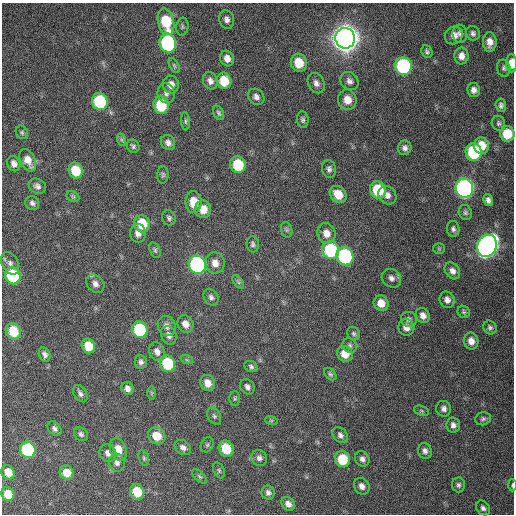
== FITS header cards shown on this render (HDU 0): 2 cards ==
NAXIS1  =                  512 / Axis length
NAXIS2  =                  512 / Axis length

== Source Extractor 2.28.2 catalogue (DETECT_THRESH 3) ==
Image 512 x 512 px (HDU 0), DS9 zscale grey, 1 PNG px = 1 image px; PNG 516 x 516 px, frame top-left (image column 1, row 512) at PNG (2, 3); each listed source drawn as its Kron ellipse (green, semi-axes under 4 px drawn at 4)
Background 403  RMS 11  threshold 32.3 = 3 sigma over >= 5 px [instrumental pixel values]
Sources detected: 143; all 143 listed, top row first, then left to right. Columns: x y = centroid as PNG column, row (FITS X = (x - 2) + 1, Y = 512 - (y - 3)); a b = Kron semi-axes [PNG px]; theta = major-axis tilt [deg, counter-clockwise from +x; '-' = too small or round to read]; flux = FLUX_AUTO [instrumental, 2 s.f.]
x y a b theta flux
227 19 9 7 -76 3.3e+03
166 22 13 8 -77 3.2e+04
182 26 9 6 86 1.7e+03
473 33 7 6 - 2.1e+03
460 34 9 7 -83 2.5e+03
454 35 9 8 - 5.2e+03
345 38 10 9 - 1.2e+06
490 42 10 6 90 5.3e+03
168 43 9 8 - 9.9e+04
427 52 7 5 -70 1.5e+03
461 56 8 7 - 4.8e+03
227 58 8 7 - 4.6e+03
299 63 9 8 - 1.6e+04
511 63 9 5 -88 9.2e+03
174 65 8 4 -63 1.4e+03
403 66 9 8 - 9.2e+04
504 68 8 6 -77 2.1e+03
210 81 9 7 -67 3.5e+03
224 81 8 7 - 1.6e+04
349 81 10 8 -45 3.1e+03
316 83 10 8 -63 3.6e+03
171 85 9 8 - 5.1e+03
474 90 7 6 - 3.4e+03
166 93 10 8 -73 3.1e+03
256 97 9 7 -44 3.0e+03
347 100 10 9 - 8.6e+03
100 101 9 7 -71 5.0e+04
161 105 8 7 - 3.0e+04
501 105 7 5 -85 2.1e+03
219 113 7 5 -64 1.5e+03
303 120 8 6 -83 1.9e+03
185 121 9 4 -85 1.2e+03
498 123 7 6 - 1.7e+03
22 132 7 6 - 1.4e+03
507 134 8 7 - 1.7e+04
122 140 6 4 -71 1.2e+03
168 143 8 6 -53 2.9e+03
133 146 7 6 - 1.6e+03
481 146 8 7 - 1.2e+04
405 148 7 6 - 2.7e+03
474 152 9 8 - 5.5e+04
28 160 12 7 -64 6.9e+03
14 164 8 6 -67 3.5e+03
238 165 8 7 - 2.6e+04
329 169 9 7 -81 2.5e+03
76 171 8 7 - 1.9e+04
163 175 8 5 88 1.5e+03
37 186 9 7 -31 2.7e+03
464 188 9 8 - 2.5e+05
378 190 9 8 - 3.1e+04
338 194 9 7 -48 1.2e+04
387 195 10 8 -48 3.9e+03
73 196 7 5 -29 1.2e+03
488 200 6 4 -78 2.5e+03
193 202 11 8 -89 9.8e+03
32 203 7 6 - 2.1e+03
203 209 9 8 - 8.2e+03
465 212 8 6 -68 1.8e+03
169 218 8 6 -67 1.8e+03
142 224 9 8 - 1.8e+04
453 229 8 6 -88 2.0e+03
287 230 8 5 -73 1.5e+03
138 233 9 8 - 4.3e+03
326 233 10 9 - 6.1e+03
253 244 8 6 -84 1.8e+03
487 246 11 9 63 4.3e+05
439 249 6 5 - 9.4e+02
155 250 8 5 -70 1.5e+03
331 250 9 8 - 5.6e+04
345 256 9 8 - 8.9e+04
10 263 12 8 -63 3.6e+03
215 263 10 9 - 5.8e+03
197 265 9 8 - 1.3e+05
452 271 9 7 -53 3.6e+03
13 276 8 7 - 5.2e+04
391 278 10 9 - 3.5e+03
238 282 8 4 -53 1.4e+03
95 284 10 7 -47 3.8e+03
211 297 9 7 -59 2.5e+03
447 300 8 7 - 3.5e+03
381 303 8 7 - 8.1e+03
464 312 6 5 - 1.4e+03
423 316 8 6 -63 4.3e+03
409 319 8 7 - 2.3e+03
185 324 9 7 -60 5.3e+03
167 326 10 8 -65 3.8e+03
406 327 8 8 - 4.9e+03
490 327 7 6 - 1.9e+03
140 330 8 7 - 4.8e+04
13 331 8 7 - 1.9e+04
354 334 7 6 - 1.5e+03
169 335 9 7 -67 3.3e+03
471 341 8 7 - 5.1e+03
88 346 7 6 - 1.4e+04
350 346 7 6 - 2.0e+03
157 352 9 7 -69 3.9e+03
345 354 8 7 - 9.0e+03
45 355 7 5 -67 2.6e+03
187 360 6 4 -18 1.0e+03
141 362 7 6 - 2.1e+03
168 363 8 7 - 3.3e+04
251 367 7 5 -26 1.7e+03
330 374 7 5 -43 1.4e+03
207 383 8 7 - 6.9e+03
247 387 8 6 -53 2.6e+03
128 388 7 5 -61 3.4e+03
152 393 7 4 89 1.0e+03
80 394 9 6 -58 2.5e+03
235 399 7 5 -90 1.4e+03
444 409 8 7 - 3.0e+03
421 411 8 5 -20 1.3e+03
214 416 9 6 -62 1.8e+03
483 419 8 6 17 1.9e+03
271 420 6 4 -18 9.8e+02
453 425 7 7 - 2.9e+03
54 429 8 6 -50 2.3e+03
81 434 8 6 -43 2.0e+03
340 435 9 6 -50 2.6e+03
157 436 9 8 - 1.3e+04
207 445 8 6 63 1.6e+03
183 447 9 6 -36 3.3e+03
118 449 12 8 -71 9.2e+03
226 449 8 7 - 1.7e+04
28 450 8 7 - 5.9e+04
425 451 8 7 - 3.0e+03
108 453 9 8 - 3.8e+03
144 458 8 5 -70 1.3e+03
259 458 8 7 - 2.8e+03
342 459 8 7 - 2.3e+04
362 459 8 7 - 3.0e+03
117 463 9 8 - 3.2e+03
219 470 8 5 -64 1.4e+03
8 472 8 6 -60 8.4e+03
67 473 7 7 - 9.3e+03
199 476 9 4 -44 1.6e+03
458 485 7 6 - 2.0e+03
512 485 6 3 -88 1.2e+03
362 486 9 7 -54 3.5e+03
137 492 8 7 - 2.0e+04
268 493 7 6 - 2.7e+03
8 494 7 6 - 1.3e+04
288 504 7 6 - 3.9e+03
483 508 8 6 -52 2.4e+03
At the frame edge (FLAGS 8, measured only in part): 2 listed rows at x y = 511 63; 512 485